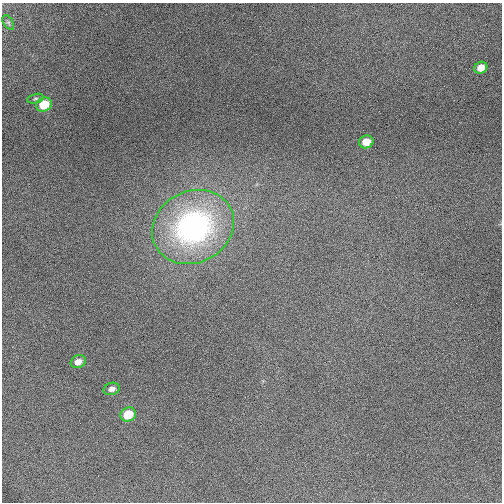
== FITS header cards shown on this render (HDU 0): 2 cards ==
NAXIS1  =                  500 / Axis length
NAXIS2  =                  500 / Axis length

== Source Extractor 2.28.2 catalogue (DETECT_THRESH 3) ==
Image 500 x 500 px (HDU 0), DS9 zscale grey, 1 PNG px = 1 image px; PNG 504 x 504 px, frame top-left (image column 1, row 500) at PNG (2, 3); each listed source drawn as its Kron ellipse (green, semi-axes under 4 px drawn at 4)
Background 623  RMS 15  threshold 44.3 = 3 sigma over >= 5 px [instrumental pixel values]
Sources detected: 9; all 9 listed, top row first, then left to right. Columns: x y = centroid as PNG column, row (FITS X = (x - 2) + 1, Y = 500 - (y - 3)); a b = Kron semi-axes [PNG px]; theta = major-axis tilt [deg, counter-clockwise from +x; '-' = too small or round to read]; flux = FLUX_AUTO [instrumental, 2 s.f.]
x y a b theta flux
8 22 8 5 -58 2100
481 68 7 5 27 9300
35 99 8 4 13 2100
44 105 8 7 - 25000
366 142 7 6 - 13000
193 227 42 35 26 240000
78 362 8 6 25 7300
112 389 8 6 17 4400
128 414 8 7 - 21000